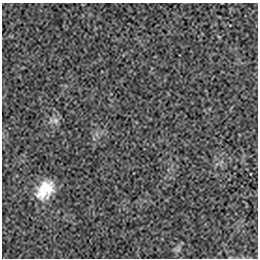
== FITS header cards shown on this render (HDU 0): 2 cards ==
NAXIS1  =                  256 / length of data axis 1
NAXIS2  =                  256 / length of data axis 2

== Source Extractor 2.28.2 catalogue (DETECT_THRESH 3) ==
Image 256 x 256 px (HDU 0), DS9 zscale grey, 1 PNG px = 1 image px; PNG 260 x 260 px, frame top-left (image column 1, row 256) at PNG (2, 3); no overlay
Background -7.53e-05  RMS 0.0023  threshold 0.00691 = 3 sigma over >= 5 px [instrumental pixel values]
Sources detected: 3; all 3 listed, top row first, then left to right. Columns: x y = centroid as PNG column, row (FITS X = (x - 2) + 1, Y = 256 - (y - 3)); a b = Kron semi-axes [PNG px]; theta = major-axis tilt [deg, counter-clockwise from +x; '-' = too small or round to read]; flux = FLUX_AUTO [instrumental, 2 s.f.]
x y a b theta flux
55 120 10 8 -8 0.76
45 190 23 16 50 4.4
178 249 8 5 45 0.4